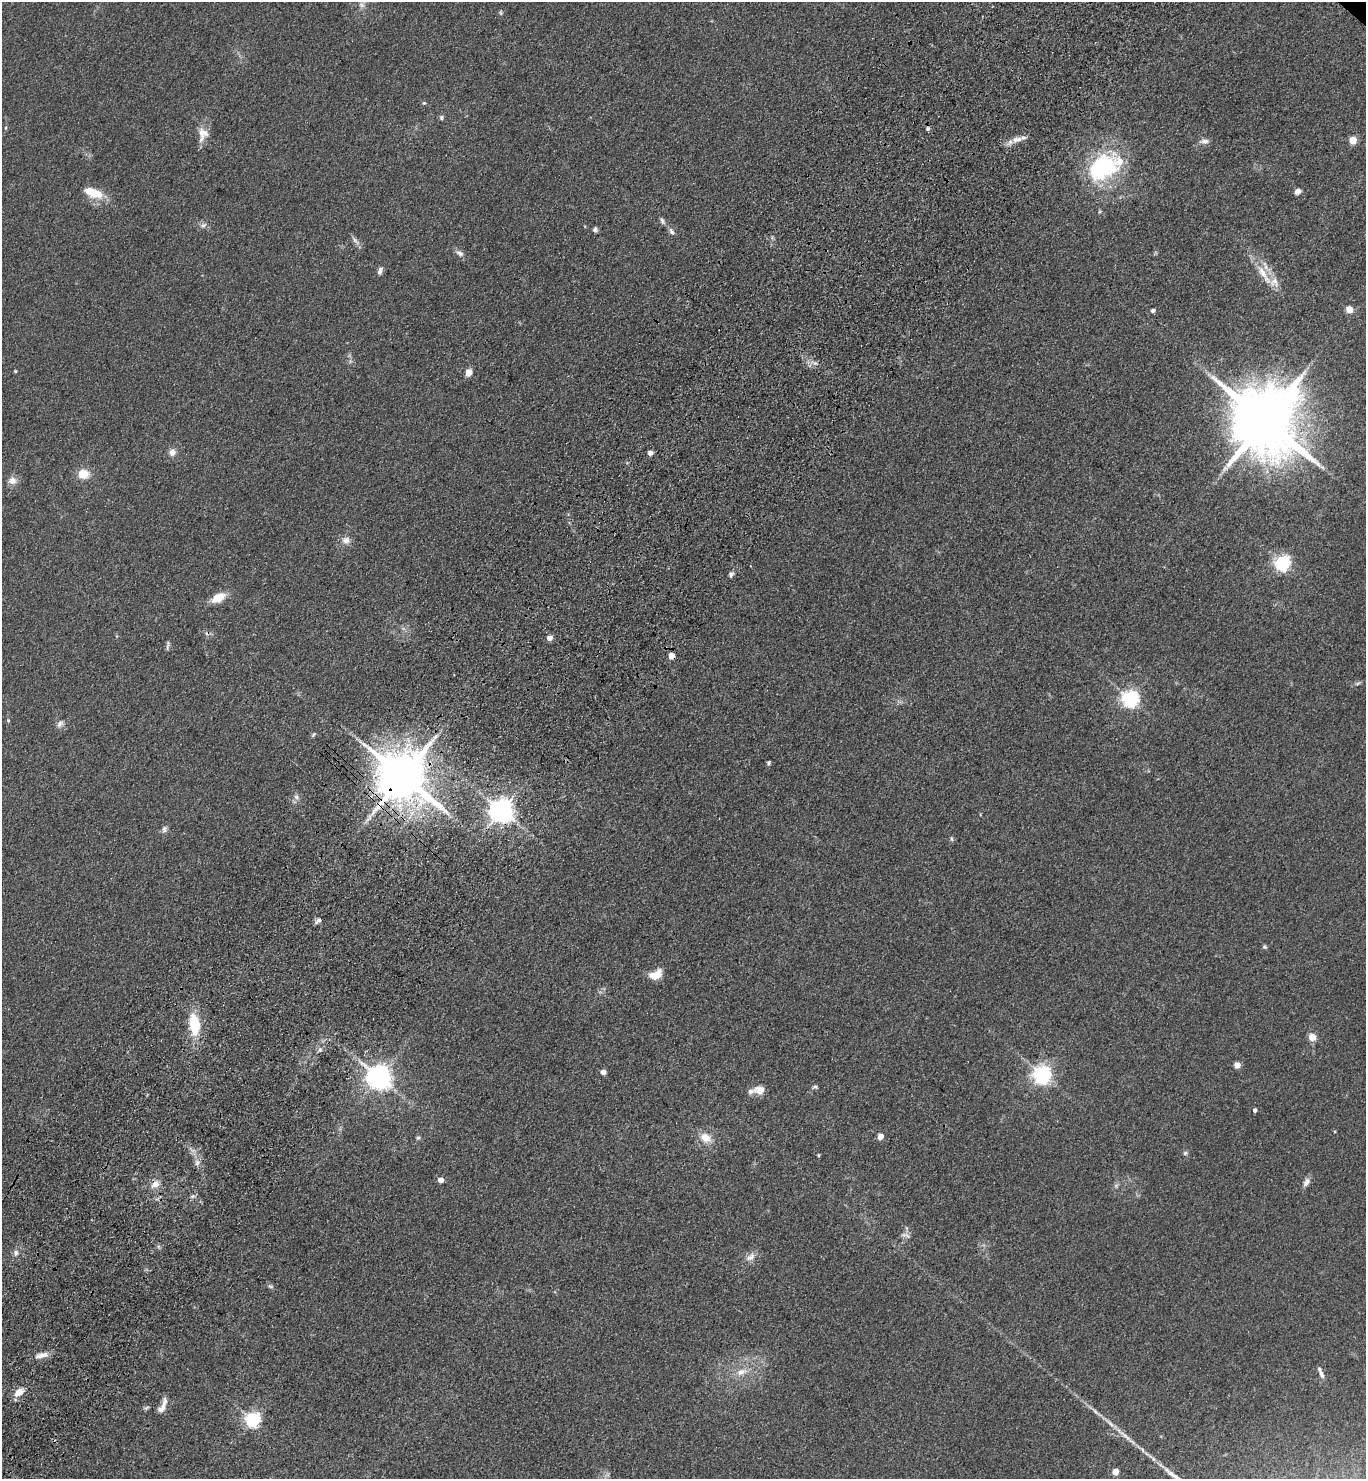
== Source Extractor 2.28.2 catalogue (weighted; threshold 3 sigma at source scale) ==
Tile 7 of 4 x 4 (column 3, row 2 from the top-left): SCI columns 3122-4485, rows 3040-4516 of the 6103 x 6077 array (HDU 1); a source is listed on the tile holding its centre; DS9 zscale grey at full resolution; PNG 1368 x 1481 px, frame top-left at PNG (2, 2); no overlay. Shown black and unused: <1% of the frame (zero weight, under 3 of 4 exposures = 6% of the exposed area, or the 3 px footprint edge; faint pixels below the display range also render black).
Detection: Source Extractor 2.28.2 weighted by HDU 2 'WHT'; one run over the whole footprint, this tile lists its part. Background 0.0907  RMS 0.0088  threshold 0.0396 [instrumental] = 3 sigma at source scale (4.5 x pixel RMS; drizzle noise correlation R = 1.50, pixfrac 1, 0.05/0.05 arcsec/px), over >= 5 px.
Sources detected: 92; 1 too faint to see at this stretch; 1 inside a brighter object's white glare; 1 cosmic-ray / hot-pixel residue — not listed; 5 inside a brighter listed object's ellipse — not listed separately; the other 84 listed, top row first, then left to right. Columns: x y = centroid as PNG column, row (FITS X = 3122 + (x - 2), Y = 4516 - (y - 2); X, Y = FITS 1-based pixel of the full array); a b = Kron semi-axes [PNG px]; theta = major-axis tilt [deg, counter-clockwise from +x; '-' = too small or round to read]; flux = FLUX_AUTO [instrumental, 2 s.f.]
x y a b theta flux
501 13 7 4 -89 1.1
424 103 5 4 - 1.1
441 118 7 5 -51 1.8
5 128 5 3 - 0.97
928 129 4 4 - 2
202 132 16 12 -31 8.7
1017 139 17 8 8 7.6
1353 140 5 5 - 25
1204 141 14 6 1 4
1106 167 47 26 54 74
1298 191 8 6 28 4.4
93 192 22 9 -22 21
662 221 9 5 -77 2.1
203 225 9 5 27 2.7
595 229 6 5 - 2.2
671 231 9 6 -57 2.8
355 240 15 5 -47 3.4
460 253 11 6 -22 3.3
380 271 10 6 70 2.9
1263 273 34 9 -57 18
1349 310 5 5 - 18
1153 311 5 4 - 2.2
15 371 4 4 - 0.86
469 372 7 6 - 7.3
1265 421 20 18 -51 8800
172 452 9 8 - 5.2
650 453 4 4 - 5.7
1322 467 7 4 -19 1.6
83 474 13 11 -5 12
12 481 10 9 - 6.2
346 540 11 9 18 5.4
1282 563 6 6 - 250
731 575 8 5 66 2.3
218 598 14 8 28 16
549 638 5 4 - 8
168 646 14 3 85 1.8
672 656 5 4 - 12
1358 683 7 4 19 1.5
1130 699 6 6 - 330
60 724 11 7 57 3.6
313 734 7 5 50 1.5
435 737 8 4 45 2.5
768 763 5 4 - 1.4
403 777 14 12 -39 5300
296 797 7 5 -47 2.5
502 811 7 7 - 890
164 829 9 7 81 2.9
951 839 7 4 -81 1.4
318 921 9 6 40 2.7
1264 947 7 5 -39 1.4
655 975 16 9 25 12
194 1024 23 11 -83 34
1312 1037 5 5 - 22
320 1050 6 6 - 2.1
1237 1065 4 4 - 13
603 1072 5 4 - 5
1042 1075 6 6 - 420
379 1077 8 7 - 840
815 1087 6 5 - 1.7
759 1090 15 10 2 7.9
1255 1110 4 4 - 2.5
880 1137 5 5 - 6.9
418 1138 6 5 - 1.4
706 1138 14 11 -27 11
1185 1153 6 6 - 1.6
818 1155 5 3 - 0.93
197 1163 8 6 86 3.3
441 1180 4 4 - 8.3
1306 1182 13 7 59 4.6
155 1184 12 9 28 6.9
1116 1186 6 6 - 1.9
193 1196 6 5 - 1.9
905 1235 13 5 -21 2.9
16 1253 9 6 89 3.3
750 1257 15 9 35 6
270 1286 8 5 -18 1.7
42 1355 19 7 14 6.7
742 1372 19 9 16 9.9
1321 1373 18 5 -68 4.2
19 1392 13 8 37 9.2
146 1408 8 5 30 1.6
162 1408 15 8 47 5.4
252 1420 6 6 - 220
1115 1472 5 4 - 15
Overlapping masked pixels (flux is a lower limit): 3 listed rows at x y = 672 656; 403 777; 502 811